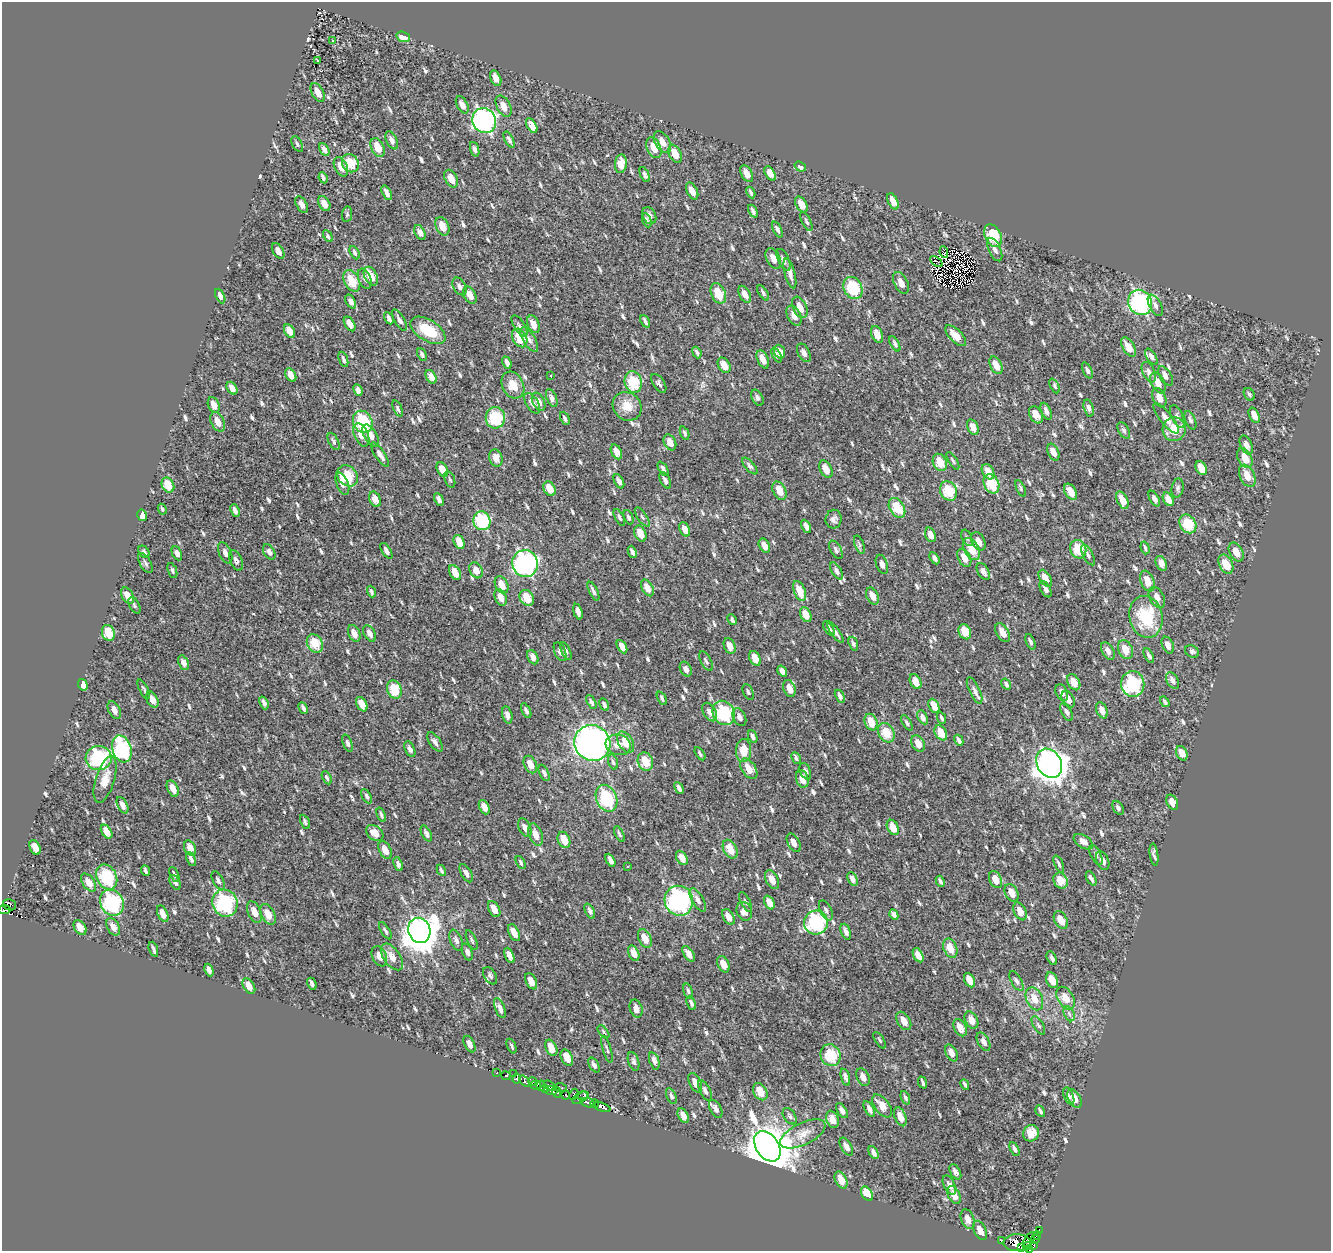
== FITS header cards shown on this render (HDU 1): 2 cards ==
NAXIS1  =                 1329
NAXIS2  =                 1249

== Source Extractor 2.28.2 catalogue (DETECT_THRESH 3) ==
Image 1329 x 1249 px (HDU 1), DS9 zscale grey, 1 PNG px = 1 image px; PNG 1333 x 1253 px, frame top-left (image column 1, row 1249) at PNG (2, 2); each listed source drawn as its Kron ellipse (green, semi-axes under 4 px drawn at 4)
Background 0.713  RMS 0.69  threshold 2.06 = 3 sigma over >= 5 px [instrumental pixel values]
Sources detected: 780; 8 with non-positive FLUX_AUTO (blend fragments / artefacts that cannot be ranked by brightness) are neither listed nor drawn; of the other 772, the 500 brightest by FLUX_AUTO listed and drawn (272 fainter detections omitted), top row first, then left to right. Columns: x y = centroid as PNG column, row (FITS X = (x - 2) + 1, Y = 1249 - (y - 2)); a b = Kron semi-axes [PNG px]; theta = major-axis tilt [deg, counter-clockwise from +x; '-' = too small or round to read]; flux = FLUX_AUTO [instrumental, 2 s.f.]
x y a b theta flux
403 37 7 5 -18 540
332 41 3 3 - 110
318 60 3 3 - 120
496 78 8 5 -66 350
318 92 10 6 -61 410
462 105 9 5 -61 330
504 106 11 6 -62 420
484 121 13 11 -58 10000
532 126 8 4 -61 360
509 139 9 4 -63 150
392 140 9 5 -64 220
662 142 12 7 -59 380
297 144 8 5 -62 100
378 147 10 6 -64 640
654 148 11 6 -66 550
324 149 7 4 -60 210
475 149 8 4 -71 160
675 154 10 6 -65 600
350 163 9 8 - 1200
621 164 9 6 83 460
341 167 10 6 -65 430
800 167 6 4 -36 180
747 174 9 5 -61 370
770 174 8 4 -59 380
645 175 8 4 -66 140
323 178 6 3 -64 120
451 179 9 6 -62 550
692 191 9 5 -62 370
751 192 6 3 -63 100
387 193 8 3 -64 210
893 201 9 5 -63 410
324 204 8 5 -62 370
801 204 8 5 -59 500
302 205 9 5 -61 290
753 211 7 3 -62 140
347 214 8 5 81 94
649 216 9 6 -65 220
647 220 7 3 -68 100
806 221 10 4 -64 110
442 226 10 6 -65 660
777 230 9 4 -65 150
420 232 8 5 -64 230
328 236 6 4 -62 95
993 236 12 8 -63 1400
995 250 12 6 -66 250
278 251 8 5 -60 290
944 252 6 4 -80 180
355 253 7 4 -62 110
773 258 11 6 -63 400
784 260 12 5 -64 210
936 262 7 2 -38 100
790 273 15 5 -75 260
371 276 10 6 -62 800
365 279 10 6 -70 150
352 281 11 7 -63 1100
901 283 11 6 -64 400
459 286 9 6 -61 200
853 288 11 9 -62 2100
718 293 11 7 -65 910
763 293 9 4 -57 120
745 294 9 5 -60 370
470 295 9 6 -63 470
220 296 8 4 -64 200
351 301 7 4 -60 190
1140 302 13 11 -58 6700
1155 305 12 6 -62 190
800 307 11 6 -65 460
794 316 11 6 -62 380
389 318 6 3 -62 140
399 320 12 5 -60 190
645 321 7 3 -63 130
350 324 8 4 -59 270
533 324 9 5 -68 450
519 326 12 5 -57 140
428 330 19 10 -32 1500
289 331 7 5 -60 400
877 334 9 5 -67 520
956 336 13 6 -44 650
520 338 10 7 -61 1000
529 340 14 6 -59 230
895 344 8 4 -60 110
1129 347 11 5 -59 540
697 352 6 3 -68 110
780 352 7 5 -70 310
804 353 10 6 -62 220
422 354 7 4 -65 110
777 355 8 3 -64 100
1151 357 9 4 -58 160
343 359 8 3 -69 110
763 359 9 5 -67 410
507 363 6 3 -65 190
724 365 8 5 -59 610
996 365 9 5 -64 560
1087 371 9 4 -66 130
1149 372 11 6 -66 210
291 375 7 5 -60 350
550 376 3 3 - 100
1166 376 11 5 -58 310
431 377 7 5 -60 290
633 382 11 8 -75 1600
659 383 11 5 -57 120
1158 383 11 6 -64 470
513 385 14 10 -61 710
1055 386 8 4 -64 96
232 388 7 4 -55 290
358 390 6 4 -66 210
1249 394 7 5 -57 100
552 398 9 5 -67 210
757 398 8 5 -63 140
1159 398 10 6 -66 440
539 402 10 6 -64 290
532 403 11 6 -58 250
214 405 8 5 -66 440
627 406 15 13 -44 750
398 408 9 4 -67 97
1089 408 8 5 -73 170
1046 411 9 4 -65 180
1036 415 9 6 -58 600
1254 415 8 5 -64 370
1177 417 12 5 -66 170
495 418 10 9 - 2100
565 418 7 4 -66 130
1166 418 19 6 -51 410
1190 420 10 5 -67 130
218 422 10 6 -63 490
363 422 11 9 -66 2700
973 427 8 5 -66 400
1174 429 12 11 - 930
1124 430 9 5 -60 120
685 433 7 4 -68 92
361 435 12 7 -66 480
371 436 12 6 -60 340
334 441 9 4 -63 130
670 442 8 6 -64 390
1246 445 10 6 -65 290
616 452 8 5 -63 400
1053 452 9 5 -64 380
380 454 14 5 -56 250
496 458 9 6 -73 450
1245 458 11 7 -62 640
953 461 10 4 -59 97
940 462 9 6 -62 760
750 466 10 4 -49 120
1201 468 7 5 -62 560
663 469 8 4 -60 130
826 469 9 6 -63 560
442 470 8 5 -62 560
988 472 8 5 -61 490
347 476 11 9 -42 1500
1247 476 12 7 -64 620
450 479 8 5 -71 98
665 480 9 5 -63 170
619 481 8 4 -63 230
342 484 12 6 -69 280
991 484 10 7 -65 1300
168 485 8 6 -62 970
1021 488 9 4 -66 100
1178 488 9 6 79 110
550 489 8 5 -62 630
779 491 10 6 -63 590
949 491 10 8 -61 1400
1070 492 9 5 -57 570
375 499 8 5 -65 440
439 499 6 3 -62 190
1154 499 8 4 -61 210
1168 499 7 5 -61 360
1122 500 9 5 -64 490
897 508 11 7 -58 1100
162 509 6 4 -61 93
235 510 6 4 -68 190
142 515 6 4 -79 330
619 517 9 4 -62 110
629 517 7 4 -66 140
642 517 11 4 -55 130
834 519 9 8 - 170
482 521 9 8 - 3100
1188 524 10 7 -56 1500
806 526 7 4 -64 220
685 529 7 5 -69 360
640 533 8 5 -67 560
930 535 7 5 -70 380
967 538 8 4 -67 96
978 541 10 6 -64 350
459 542 7 5 -67 540
859 545 9 4 -69 100
764 546 8 5 -62 350
1145 548 6 3 -72 93
971 549 12 7 -61 840
1078 549 9 8 - 1200
836 550 10 5 -61 140
386 551 9 4 -58 170
144 552 7 5 -53 93
269 552 8 5 -59 220
632 552 6 3 -66 140
1236 552 10 6 -62 460
177 553 7 4 -65 230
225 553 11 6 -66 260
1088 555 11 5 -62 150
935 558 7 4 -60 170
964 558 10 6 -62 500
236 560 11 6 -67 200
145 563 11 5 -60 140
1161 563 8 5 -65 290
525 564 13 13 - 9300
882 564 10 5 -70 220
1226 564 10 6 -63 820
476 570 8 6 -63 400
172 571 8 4 -69 110
837 571 10 5 -59 190
455 572 8 5 -58 650
983 572 9 5 -60 250
1045 578 9 5 -57 460
1147 581 11 6 -68 550
502 585 9 6 -64 540
647 588 9 5 -60 410
1046 589 9 4 -61 170
593 591 10 3 -65 140
800 591 10 5 -67 870
371 592 6 3 -69 110
127 596 9 5 -60 510
872 596 9 6 -62 400
501 597 9 5 -67 390
1157 597 11 7 -62 300
527 598 8 6 -57 800
134 605 9 5 -62 96
578 612 8 4 -74 230
806 615 8 5 -64 500
1146 617 21 16 -78 2500
732 620 6 3 -63 110
829 628 8 4 -58 160
835 632 13 4 -54 160
965 632 8 6 -65 940
108 633 8 6 -70 970
354 633 9 5 -66 380
369 633 9 5 -63 290
1003 633 10 6 -60 480
1030 642 8 3 -67 100
315 643 10 7 -62 1100
853 644 7 4 -71 130
1168 645 9 5 -65 300
730 646 8 5 -66 400
622 647 7 4 -59 290
1125 649 10 7 -66 640
566 651 9 4 -65 140
1108 651 9 5 -61 270
1192 651 7 5 -30 120
560 652 10 5 -67 190
1149 656 8 4 -62 160
533 657 8 5 -61 220
755 658 8 5 -63 520
706 661 11 5 -60 120
183 663 7 5 -65 230
686 669 8 5 -62 240
782 671 6 4 -56 220
1172 680 9 5 -61 210
916 682 8 5 -62 450
1074 682 8 6 -60 530
1006 684 6 4 -56 120
1133 684 13 11 -84 3100
83 685 6 4 -71 350
144 689 11 4 -63 96
394 689 9 7 -71 1100
789 689 9 6 -70 440
975 691 14 5 -65 240
748 692 8 5 -65 120
1062 692 9 5 -65 220
840 696 7 4 -62 180
662 698 7 4 -64 100
1068 699 9 6 -61 290
152 700 8 5 -62 360
591 702 7 4 -62 120
1165 702 5 3 - 100
264 703 7 4 -68 180
362 704 8 5 -61 530
604 705 7 4 -61 130
934 706 7 5 -65 500
303 708 6 3 -63 110
114 710 9 5 -62 310
1102 710 8 5 -66 370
526 711 8 4 -63 140
710 712 10 6 -58 350
1066 712 10 5 -61 170
724 713 13 10 -58 2800
507 715 9 5 -76 230
739 717 9 6 -66 240
923 717 7 4 -62 200
941 718 6 3 -65 97
871 722 8 6 -67 830
907 723 8 4 -58 100
886 733 10 7 -60 1100
941 733 8 5 -60 690
753 737 7 4 -67 140
959 740 6 3 -62 130
435 742 11 5 -55 170
626 742 11 7 -59 770
347 743 9 4 -68 130
592 743 18 17 - 25000
918 743 9 6 -63 420
618 745 13 10 -16 410
122 749 14 9 -73 4200
410 749 8 4 -65 200
744 750 11 7 89 750
1182 753 8 5 -65 430
700 754 7 3 -56 100
99 758 13 12 - 3600
796 758 6 3 -63 100
613 762 8 4 -72 100
645 762 9 7 -71 920
1049 763 15 12 -60 49000
530 764 9 6 -63 440
749 769 11 7 -55 550
805 771 8 5 -69 160
544 773 9 4 -65 150
327 778 7 4 -62 100
105 779 24 9 73 570
802 779 9 6 -74 490
679 788 6 3 -63 160
173 789 8 5 -66 380
367 796 8 4 -62 120
606 798 14 10 -66 2600
1172 802 8 5 -62 420
122 805 9 5 -63 250
484 807 7 5 -64 360
1118 808 7 5 -59 120
381 815 7 3 -69 96
305 822 7 4 -64 100
893 827 8 5 -63 590
525 828 10 5 -63 290
107 832 8 4 -57 360
375 833 10 7 -37 430
426 833 9 4 -63 170
619 834 8 3 -63 93
535 835 12 6 -69 410
564 840 8 6 -66 750
1083 842 11 6 -33 310
794 843 10 5 -60 280
35 847 8 5 -66 360
190 848 8 5 -64 510
730 849 10 6 -62 640
385 850 9 5 -62 420
1096 855 11 5 -63 150
1154 855 11 4 -82 140
682 858 8 5 -59 450
191 859 7 4 -65 130
610 860 7 4 -61 200
1103 861 10 6 -67 280
521 863 7 3 -63 110
398 864 7 4 -69 150
1059 864 9 3 -66 100
627 866 3 3 - 110
441 870 6 3 -62 93
145 871 5 3 - 110
466 873 10 5 -62 220
174 874 8 3 -63 94
107 877 13 10 -63 2500
1091 878 8 3 -61 170
772 879 10 6 -64 450
852 879 7 4 -63 210
218 880 10 5 -62 150
995 880 9 6 -64 520
940 881 6 3 -64 120
1061 881 8 6 -58 700
175 882 8 5 -61 150
89 883 10 6 -55 410
1012 893 9 6 -63 440
698 900 13 5 -60 220
679 901 15 14 - 7000
746 902 11 4 -64 120
112 903 14 11 -63 3600
225 903 14 12 -63 3900
769 903 7 5 -65 370
9 905 7 5 -15 180
494 909 8 5 -61 410
5 910 6 4 5 610
826 910 11 5 -64 160
590 911 8 4 -64 160
744 911 9 7 -68 350
1020 911 9 6 -65 430
254 912 11 6 -65 450
163 914 9 5 -65 320
268 914 11 7 -61 560
894 915 5 3 - 130
729 917 8 5 -59 350
1061 920 9 6 -61 560
816 922 12 12 - 4200
80 927 8 5 -56 360
113 927 9 6 -60 350
419 930 13 11 -70 81000
385 931 10 3 -57 94
846 932 8 4 -69 190
514 933 9 5 -64 420
645 938 10 6 -66 550
456 940 11 6 -68 190
472 940 10 4 -67 110
950 948 10 6 -67 670
153 949 8 3 -70 110
467 952 9 5 -69 180
634 953 8 5 -66 370
689 954 9 4 -57 310
509 955 8 4 -64 280
918 955 7 4 -61 410
379 956 11 7 -67 340
392 957 15 8 -54 510
1052 958 7 4 -61 130
723 964 8 5 -64 490
209 970 6 3 -68 200
490 976 9 6 -59 140
969 980 8 5 -61 400
1052 980 8 5 -67 600
531 981 9 5 -63 380
1016 981 11 5 -62 150
312 984 6 3 -64 130
249 986 8 5 -59 440
688 991 8 4 -73 97
1066 998 12 8 -59 630
1034 999 12 8 -65 540
691 1003 7 4 -68 110
500 1008 10 5 -68 220
636 1008 9 6 -73 280
1069 1014 8 5 -64 110
971 1020 9 6 -61 400
904 1021 10 6 -59 410
1038 1025 10 5 -59 110
960 1028 9 6 -61 510
603 1032 7 4 -50 93
880 1040 9 4 -57 91
983 1042 10 5 -60 230
469 1044 9 5 -63 290
511 1046 8 4 -67 110
551 1048 8 5 -64 550
607 1049 14 3 -74 92
951 1053 9 5 -63 330
831 1055 11 10 - 1500
567 1058 9 5 -63 490
634 1061 10 5 -72 140
654 1061 9 4 -72 180
594 1065 8 4 -59 160
497 1073 3 2 - 100
513 1074 3 2 - 140
506 1076 4 3 - 500
845 1077 9 4 -73 160
863 1077 9 6 -66 310
517 1079 5 4 - 830
525 1081 6 3 -49 1300
532 1081 4 3 - 210
695 1083 10 5 -63 380
923 1083 6 3 -67 100
965 1084 5 3 - 100
536 1085 5 4 - 1700
541 1086 5 2 - 690
550 1086 6 2 -30 110
561 1087 6 3 -18 400
544 1089 4 3 - 210
551 1090 7 3 -9 270
705 1091 11 5 -64 190
556 1092 6 4 -69 540
760 1092 9 6 -59 680
574 1094 6 3 63 360
565 1095 4 3 - 570
583 1096 6 4 31 350
671 1096 8 4 -65 140
1069 1096 9 4 -67 130
580 1098 8 5 35 140
905 1098 7 4 -69 94
1075 1099 10 6 -61 420
588 1103 8 4 -20 2000
595 1104 4 2 - 170
882 1106 13 7 -52 590
602 1107 9 4 -21 2500
716 1109 9 5 -60 230
869 1109 9 4 -61 220
842 1111 8 4 -58 220
1040 1111 6 3 -60 110
683 1116 8 5 -62 340
790 1116 9 5 -55 140
900 1117 10 5 -68 430
832 1119 9 6 -68 430
1031 1133 8 8 - 620
803 1134 24 11 26 640
767 1146 17 11 -56 180000
846 1147 10 5 -60 250
1014 1149 7 3 -61 150
873 1153 7 4 -63 170
955 1172 8 5 -61 200
841 1180 9 5 -62 600
949 1185 10 5 -61 230
867 1194 8 5 -58 860
954 1195 9 6 -67 430
968 1219 10 6 -67 370
980 1230 10 6 -63 420
1039 1230 4 2 - 550
1037 1235 4 3 - 1400
1029 1239 8 4 53 300
1002 1240 3 3 - 120
1035 1240 5 3 - 1100
1017 1243 13 8 2 5500
1034 1245 3 3 - 510
1027 1246 5 2 - 1900
1022 1247 3 3 - 630
1030 1250 2 2 - 510
At the frame edge (FLAGS 8, measured only in part): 2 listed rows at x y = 5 910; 1030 1250
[272 fainter detections neither listed nor drawn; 8 non-positive-flux detections neither listed nor drawn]